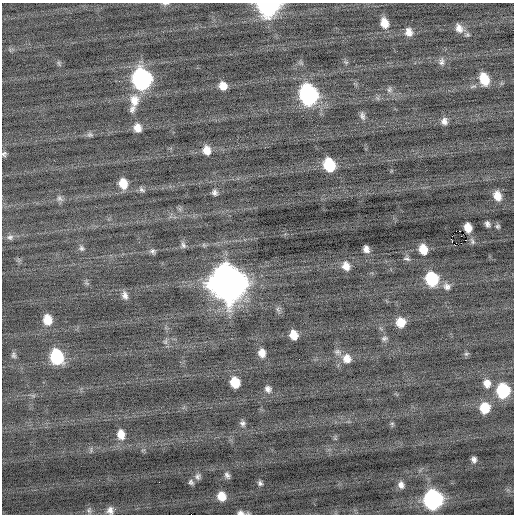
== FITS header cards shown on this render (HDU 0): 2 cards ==
NAXIS1  =                  512 / Axis length
NAXIS2  =                  512 / Axis length

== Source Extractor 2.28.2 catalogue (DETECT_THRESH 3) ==
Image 512 x 512 px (HDU 0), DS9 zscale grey, 1 PNG px = 1 image px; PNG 516 x 516 px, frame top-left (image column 1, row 512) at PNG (2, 3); no overlay
Background -0.0504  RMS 0.74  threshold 2.21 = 3 sigma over >= 5 px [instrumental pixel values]
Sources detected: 81; all 81 listed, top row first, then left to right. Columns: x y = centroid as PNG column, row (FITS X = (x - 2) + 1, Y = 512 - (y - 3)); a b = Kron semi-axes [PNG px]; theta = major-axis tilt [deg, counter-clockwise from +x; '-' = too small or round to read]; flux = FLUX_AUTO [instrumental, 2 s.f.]
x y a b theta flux
165 4 9 4 1 110
268 5 12 9 0 13000
384 23 11 8 -71 650
459 28 12 9 -63 390
409 32 10 8 -76 360
346 62 7 4 -33 80
441 62 11 7 80 200
59 63 9 4 -69 88
142 79 12 11 - 15000
484 79 12 8 -71 1100
223 86 9 8 - 490
389 89 9 7 65 160
308 95 13 10 -73 13000
134 100 16 12 -88 750
132 109 11 7 67 210
362 116 11 6 -74 180
444 121 8 7 - 270
137 128 10 8 -65 470
90 135 8 7 - 130
207 150 10 8 -73 500
4 154 6 6 - 110
329 165 11 8 -72 2300
123 183 11 9 -74 780
142 189 10 6 -44 130
215 193 7 6 - 170
497 196 10 8 -70 550
60 199 10 8 -29 200
180 209 7 4 -71 100
487 224 6 5 - 150
497 226 5 5 - 86
468 228 8 6 -76 570
460 231 2 2 - 900
10 237 10 8 0 200
451 240 3 2 - 75
465 240 2 2 - 46
472 241 9 5 -69 120
183 245 10 6 -73 150
81 248 9 7 -46 150
366 249 7 5 -68 250
423 249 9 7 -68 750
152 251 8 7 - 150
407 259 10 5 -16 120
346 266 10 9 - 420
432 279 11 10 - 2700
86 283 9 4 -31 95
228 284 16 14 -64 120000
447 286 10 9 - 260
125 295 11 7 -73 250
278 309 9 5 -71 140
47 320 11 9 -80 760
401 322 9 9 - 690
293 335 8 7 - 570
384 338 8 6 13 120
165 342 8 6 81 140
338 352 11 7 -19 190
262 353 9 7 -76 450
466 354 7 5 17 85
14 355 8 6 -76 130
57 357 12 10 -73 3200
347 358 12 11 - 510
235 382 9 8 - 1000
487 383 10 9 - 420
268 389 9 8 - 220
503 391 10 9 - 3800
485 408 9 9 - 1200
243 423 8 7 - 150
392 424 6 5 - 75
121 434 11 8 -81 530
474 459 6 5 - 180
227 475 10 6 -65 180
198 476 9 8 - 180
159 482 2 2 - 41
191 482 8 6 -44 130
260 483 7 6 - 130
401 485 9 7 -68 280
221 496 9 8 - 670
433 499 11 10 - 14000
89 510 10 7 83 150
110 510 10 9 - 280
240 513 10 6 -6 220
191 514 2 2 - 780
At the frame edge (FLAGS 8, measured only in part): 6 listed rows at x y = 165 4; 268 5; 4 154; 110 510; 240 513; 191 514